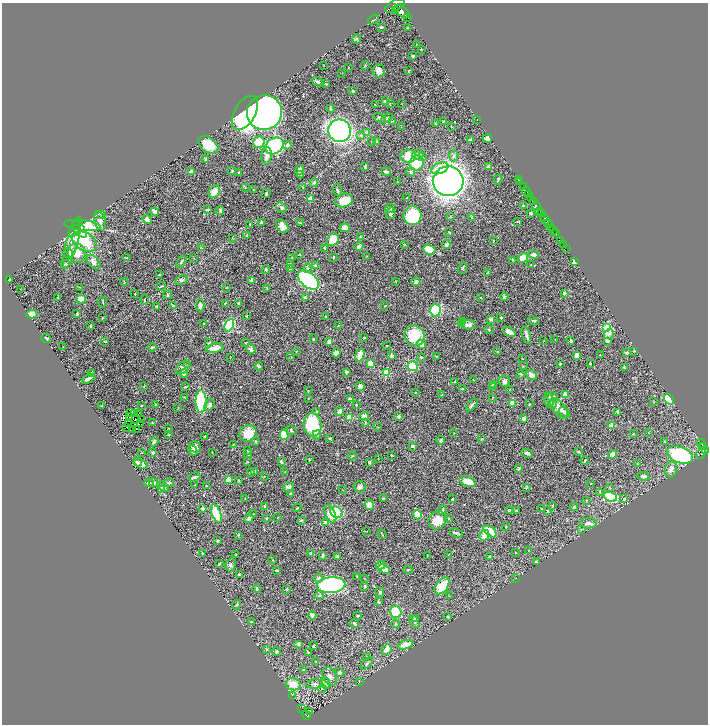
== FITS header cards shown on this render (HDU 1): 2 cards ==
NAXIS1  =                 1412
NAXIS2  =                 1444

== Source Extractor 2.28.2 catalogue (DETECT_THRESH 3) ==
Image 1412 x 1444 px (HDU 1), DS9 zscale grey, zoomed out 1/2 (1 PNG px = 2 x 2 image px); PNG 710 x 726 px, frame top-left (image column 1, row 1443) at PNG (2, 3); each listed source drawn as its Kron ellipse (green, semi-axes under 4 px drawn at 4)
Background 0.873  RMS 0.016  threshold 0.0467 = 3 sigma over >= 5 px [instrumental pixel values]
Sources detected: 514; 30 cannot appear on this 1/2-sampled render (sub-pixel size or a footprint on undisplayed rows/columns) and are neither listed nor drawn; the other 484 listed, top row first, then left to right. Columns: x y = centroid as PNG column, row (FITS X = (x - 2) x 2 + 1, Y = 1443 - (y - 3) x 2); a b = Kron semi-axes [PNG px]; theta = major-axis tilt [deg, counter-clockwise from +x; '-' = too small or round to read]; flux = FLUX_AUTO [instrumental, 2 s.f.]
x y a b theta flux
395 6 11 5 29 3100
396 11 3 2 - 200
402 11 8 5 -38 1700
407 18 2 1 - 54
374 19 6 2 35 2.8
381 27 3 2 - 4.5
407 28 2 2 - 2.8
357 39 4 3 - 3.5
416 45 2 2 - 1.4
421 49 2 2 - 1.2
413 56 2 2 - 4.9
323 65 2 1 - 0.78
365 65 4 2 - 2.1
348 67 2 1 - 1.4
379 71 6 6 - 15
409 71 2 2 - 1.9
342 73 2 1 - 0.75
318 82 6 3 -25 6.6
326 84 3 3 - 2.6
353 91 2 2 - 4.2
385 101 4 3 - 6.4
390 104 3 2 - 1.7
402 104 2 1 - 0.69
375 105 2 2 - 1.9
331 109 4 3 - 2.7
264 112 18 17 - 2900
245 113 18 10 60 510
380 118 6 3 -30 5.9
387 118 6 3 31 4.2
477 119 2 1 - 0.81
393 121 4 3 - 2.4
444 122 4 2 - 6.2
436 124 3 2 - 3.7
401 126 3 1 - 1.1
451 127 3 2 - 1.4
340 131 11 11 - 720
367 133 2 2 - 14
361 135 4 3 - 3.4
487 139 5 3 - 14
470 140 3 2 - 8.9
376 141 3 2 - 1.8
259 142 6 5 - 76
372 142 2 2 - 2.8
208 145 11 7 -35 56
288 145 4 3 - 6.1
275 146 9 7 37 340
418 154 5 5 - 11
266 156 9 5 87 12
408 156 8 6 5 60
454 156 5 3 - 5.6
422 157 4 3 - 5.6
205 160 3 3 - 2.9
417 163 8 7 - 90
365 167 3 2 - 6.9
489 167 3 3 - 14
440 168 9 5 21 35
300 170 5 4 - 17
232 171 2 2 - 5.4
191 172 4 3 - 13
386 172 5 3 - 7.1
411 172 4 3 - 5.3
239 173 2 2 - 2.2
301 174 4 3 - 2.5
498 179 5 2 - 3
518 179 3 1 - 15
397 181 2 1 - 0.77
448 181 15 15 - 1600
520 181 2 1 - 24
314 182 4 4 - 4.3
303 187 3 2 - 1.5
523 187 2 1 - 16
245 188 3 3 - 2.6
253 189 2 1 - 1.4
338 190 6 4 -69 5.5
526 191 5 2 - 440
214 192 7 5 51 43
266 193 5 2 - 2.6
528 195 2 2 - 72
530 197 4 2 - 180
311 198 2 2 - 53
406 198 2 1 - 1.9
344 201 9 6 19 55
533 202 4 2 - 70
524 206 4 3 - 7.2
536 206 5 2 - 490
281 207 6 3 -42 10
390 208 5 4 - 4.6
208 210 4 3 - 4.2
220 211 4 4 - 4.5
540 211 3 2 - 150
154 212 4 3 - 17
391 213 6 5 - 7.7
530 213 3 3 - 3.1
102 214 3 2 - 1.5
542 214 2 2 - 130
412 216 9 9 - 190
543 216 2 1 - 110
450 217 3 3 - 1.8
472 217 3 2 - 3.1
147 219 4 3 - 17
545 220 5 2 - 840
100 221 10 5 -75 12
261 222 3 3 - 8.1
517 222 4 3 - 2.6
301 223 2 2 - 1.6
548 223 3 1 - 36
250 224 3 3 - 2.1
82 225 18 5 -6 83
282 226 7 5 -52 28
345 228 5 4 - 21
551 228 3 2 - 330
80 230 10 5 -50 170
553 230 2 1 - 47
74 231 7 4 46 61
449 232 3 2 - 2.2
555 233 2 1 - 120
246 235 3 3 - 3.5
360 237 4 3 - 4.7
233 238 3 2 - 1.1
333 239 7 5 52 62
493 240 2 2 - 1.5
560 240 2 1 - 15
84 241 13 9 -30 140
72 243 27 6 74 33
404 244 4 2 - 2.2
446 244 5 3 - 7.4
563 244 2 1 - 25
359 246 4 3 - 7.6
201 248 3 3 - 1.9
325 248 3 2 - 6.1
566 249 3 1 - 7.8
429 250 6 5 - 68
69 253 5 4 - 21
77 253 10 9 - 38
300 255 3 2 - 1.7
534 255 5 3 - 9.1
366 256 2 2 - 1.3
333 257 3 3 - 1.9
126 258 2 2 - 1.2
194 258 2 1 - 0.97
292 258 3 2 - 1.7
523 258 5 4 - 52
513 260 3 2 - 3.5
94 262 9 5 -47 15
181 262 7 2 56 3.5
575 262 2 2 - 46
65 264 4 4 - 6
290 264 4 2 - 2.1
315 265 3 3 - 5.5
531 265 3 2 - 1.4
307 268 4 4 - 5.8
463 268 6 4 71 4.6
266 269 4 3 - 3.3
291 269 4 3 - 7.6
488 272 4 2 - 1.8
159 275 2 2 - 2.7
9 279 2 1 - 1.7
182 280 6 3 30 5
251 280 4 2 - 8.1
308 280 12 7 -40 350
396 281 2 1 - 1.8
124 282 4 2 - 1.3
416 282 4 4 - 6.8
161 286 5 2 - 3.1
79 287 2 1 - 0.91
226 288 2 2 - 1
267 288 3 2 - 1.4
21 289 2 2 - 1.1
564 293 3 3 - 6.9
135 294 2 2 - 1.2
167 295 4 3 - 5.6
305 297 3 3 - 6.2
504 297 4 3 - 4.2
58 298 2 1 - 0.71
480 298 2 2 - 1.3
81 299 5 4 - 29
145 300 5 2 - 2.4
103 302 5 1 - 1.8
225 303 3 2 - 1.7
238 303 2 2 - 2.8
200 305 6 3 -89 13
173 306 4 2 - 7.3
385 306 2 1 - 1.8
157 307 4 2 - 6.9
435 310 6 5 - 130
32 314 5 3 - 59
77 314 3 2 - 7.6
247 316 3 2 - 2.4
325 316 3 2 - 1.6
501 317 2 2 - 2
102 318 3 2 - 1.8
491 319 2 2 - 27
463 321 3 2 - 2.1
533 321 6 2 -24 3.4
204 323 2 1 - 0.96
462 324 4 4 - 7.5
229 325 6 4 64 160
338 325 2 2 - 1.2
469 325 7 4 -4 13
91 326 4 2 - 4.5
607 328 3 3 - 240
489 330 4 3 - 4.4
509 332 7 3 -32 26
609 334 5 4 - 10
526 335 9 2 -72 12
414 336 10 9 - 91
46 338 5 2 - 6
364 338 3 2 - 2.5
313 339 2 2 - 2
555 339 2 2 - 1.4
544 340 2 2 - 1.1
571 340 3 2 - 8.7
105 341 3 3 - 4.1
329 341 4 3 - 11
607 341 4 2 - 7.3
209 343 3 2 - 4.9
245 343 3 2 - 2.1
421 344 5 3 - 21
387 346 2 2 - 1.8
63 347 2 2 - 1.4
152 347 4 3 - 2.6
215 348 8 4 12 36
251 349 5 4 - 10
296 351 3 2 - 1.3
634 351 2 2 - 2.1
497 352 3 2 - 1.9
336 353 4 3 - 17
627 353 3 2 - 7.9
360 355 7 3 73 46
577 355 4 3 - 30
600 355 2 1 - 1.8
391 356 4 2 - 7.4
230 357 2 1 - 0.89
291 357 3 2 - 1.2
421 357 3 2 - 3.2
436 357 3 2 - 1.4
522 359 2 1 - 1.2
370 363 3 3 - 27
590 363 2 2 - 7.3
560 364 2 2 - 3.4
188 365 3 2 - 1.1
259 366 4 2 - 6.8
413 366 5 5 - 100
523 366 3 2 - 1.4
183 367 8 5 46 11
624 367 3 2 - 3.7
346 372 3 3 - 5.1
92 373 4 3 - 15
386 373 3 3 - 110
184 374 4 4 - 9.3
521 374 4 3 - 3.3
532 375 6 3 -35 19
88 379 6 2 29 10
473 380 3 2 - 1.5
504 381 6 5 - 7.6
455 382 4 2 - 2.4
493 384 2 2 - 2.2
360 386 5 4 - 20
144 387 2 2 - 1.3
186 387 3 2 - 2.7
492 387 4 3 - 12
462 388 4 3 - 2.4
308 390 2 2 - 1.3
510 390 3 2 - 1.2
416 392 2 2 - 1.7
441 395 2 2 - 1
565 395 4 4 - 16
184 397 3 2 - 1.4
552 397 6 3 -14 13
309 398 2 2 - 1.3
492 398 3 2 - 1.5
350 399 4 3 - 5.6
669 399 6 4 -50 110
549 400 7 5 -82 12
201 401 11 5 -89 230
653 402 2 2 - 1.1
155 404 3 2 - 1.6
512 404 3 3 - 37
529 404 3 2 - 3.2
552 404 4 4 - 5.8
209 405 6 4 57 8.8
356 405 2 2 - 6.2
472 405 7 3 47 5.4
101 406 2 2 - 1.5
141 406 2 2 - 1.5
178 408 3 2 - 1.3
559 408 12 6 -51 35
317 411 4 3 - 2.6
339 411 4 3 - 20
131 412 2 1 - 1
564 412 6 4 -41 6.4
618 412 4 2 - 4.3
139 413 2 1 - 0.7
135 414 2 1 - 0.67
364 416 5 4 - 19
399 416 3 2 - 8.4
129 417 4 1 - 0.14
350 417 3 3 - 64
524 418 3 3 - 21
136 419 3 1 - 0.2
142 420 2 1 - 1
366 422 3 2 - 2
128 423 2 1 - 1.3
153 423 3 3 - 4.6
140 424 2 1 - 0.69
313 425 12 9 -82 170
611 425 3 3 - 29
126 427 3 1 - 1.4
377 427 2 2 - 1.1
168 428 3 2 - 1.4
136 429 2 1 - 2.5
133 430 2 1 - 0.77
292 430 5 3 - 4.2
648 432 2 2 - 0.97
248 433 9 8 - 50
454 433 2 2 - 1.6
633 433 2 2 - 1.4
168 435 3 2 - 2.6
284 435 5 3 - 89
317 435 4 4 - 4.1
205 437 3 3 - 4
330 438 2 2 - 3.7
482 439 2 2 - 2
441 440 4 3 - 7.5
154 441 5 3 - 4.7
256 441 4 3 - 2.5
665 442 3 3 - 4.5
701 443 4 2 - 100
234 444 3 2 - 1.4
413 446 4 3 - 5.7
195 447 6 5 - 19
703 447 4 1 - 130
193 450 5 4 - 9.2
248 451 2 2 - 1.2
705 451 4 3 - 260
142 452 2 2 - 1.5
153 452 3 3 - 5.9
212 452 2 2 - 0.87
579 452 3 2 - 2.5
527 453 6 3 -19 7.1
247 454 4 3 - 2.5
612 454 5 3 - 21
701 454 6 3 47 140
392 455 2 2 - 3.6
680 455 14 8 -20 270
352 456 4 2 - 2.4
309 459 3 2 - 1.5
378 459 2 2 - 1
585 460 4 2 - 2.5
138 462 4 3 - 8
247 462 3 2 - 2.1
281 462 2 2 - 10
369 462 3 3 - 6
141 464 7 4 -28 19
638 464 2 2 - 3.7
519 469 4 3 - 2.5
671 469 8 6 77 16
255 471 3 2 - 4.8
285 472 3 2 - 1.2
250 473 4 2 - 4.5
643 476 6 3 -5 12
194 477 6 3 19 10
264 477 2 2 - 1.1
229 480 4 3 - 28
238 481 4 2 - 2
468 482 8 5 -21 56
149 483 5 3 - 6.8
154 483 4 3 - 9.6
169 483 5 3 - 5.1
591 483 2 1 - 1.5
195 485 2 2 - 1.9
206 486 3 2 - 3
163 487 7 4 -39 6.9
288 487 5 5 - 8.9
360 487 6 5 - 8.4
526 488 4 3 - 2.9
610 488 4 2 - 2.3
161 490 2 2 - 43
342 490 2 2 - 1.3
600 492 3 2 - 1.5
291 494 3 3 - 8.3
610 497 7 5 -21 93
245 498 2 2 - 1.3
384 498 3 2 - 2.3
452 499 2 2 - 2.7
624 499 3 2 - 3.6
587 500 3 2 - 1.3
369 505 5 4 - 22
552 505 2 2 - 1.7
265 506 3 3 - 5.7
574 507 4 3 - 3.3
202 508 3 2 - 13
297 508 4 2 - 2
541 508 2 2 - 1.2
442 510 5 3 - 4.5
509 510 3 2 - 3.5
516 510 4 3 - 3
547 511 4 3 - 1.9
336 512 6 5 - 170
216 513 10 4 -69 90
253 514 3 2 - 1.1
330 514 10 4 -66 40
417 515 4 4 - 97
249 518 5 3 - 9.5
266 518 3 2 - 2.6
278 518 2 2 - 1.2
449 518 3 3 - 4
301 520 3 2 - 5.6
437 520 9 8 - 47
325 522 3 3 - 6.4
588 523 8 5 -2 11
505 527 3 2 - 2.4
582 529 3 2 - 1.8
366 531 2 2 - 1.2
490 531 8 4 -41 74
456 533 7 2 -22 6.4
382 534 4 2 - 2.1
238 535 3 2 - 2.2
484 535 5 5 - 19
218 541 2 2 - 4.4
528 551 2 2 - 1.1
515 552 2 2 - 1.7
203 553 3 2 - 1.9
310 553 3 2 - 5.7
448 554 2 1 - 0.81
236 555 2 2 - 1.8
427 555 2 2 - 0.95
322 556 4 2 - 6.8
337 556 4 3 - 6.1
490 557 3 2 - 4
273 560 2 1 - 1.4
537 562 3 2 - 4.4
219 564 4 2 - 3.9
230 565 6 5 - 6.3
381 565 5 2 - 20
384 569 6 3 -27 23
277 570 2 2 - 3.1
408 570 4 3 - 3
239 574 3 3 - 4.9
357 576 3 2 - 1.8
318 578 4 4 - 8.2
516 578 2 1 - 1.3
364 579 3 2 - 1.1
331 585 14 8 4 590
365 586 3 2 - 5.7
442 586 10 5 53 85
257 589 4 3 - 4.6
286 590 3 2 - 2
380 592 5 4 - 4.9
319 595 4 4 - 3.2
449 596 2 2 - 1.1
378 602 3 3 - 4.5
237 605 5 3 - 4.1
396 612 6 5 - 87
312 615 4 3 - 17
358 616 2 2 - 3.4
448 617 3 2 - 5
415 618 4 3 - 13
252 622 3 2 - 2.9
414 622 6 3 -58 4.8
354 623 4 3 - 6
395 624 4 4 - 4.2
298 644 3 3 - 4.4
405 645 8 3 18 36
313 646 3 2 - 3.2
267 649 3 3 - 2.7
386 650 6 4 41 15
276 652 4 3 - 4.8
308 652 2 2 - 1.4
366 657 3 2 - 1.3
316 661 2 2 - 1.2
367 663 7 3 45 5.7
303 669 3 2 - 1.4
340 672 5 4 - 7.9
330 676 10 6 -67 14
359 682 2 1 - 0.93
326 683 6 4 -82 7.5
293 684 7 6 - 43
315 684 8 4 5 8.9
322 689 4 2 - 2
292 695 3 2 - 1.2
301 708 2 1 - 1.7
309 711 3 2 - 1.7
306 715 4 2 - 79
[30 sub-pixel or undisplayed-footprint detections neither listed nor drawn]